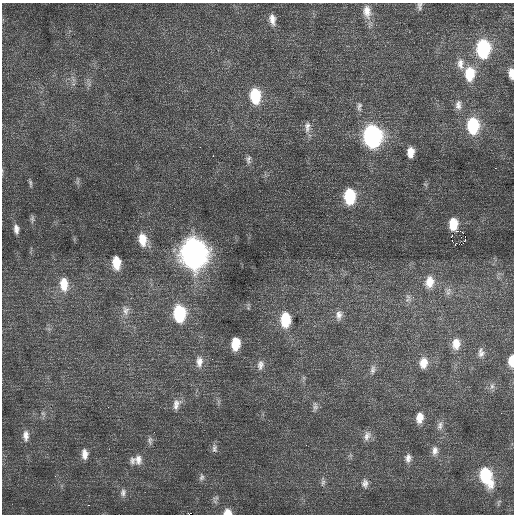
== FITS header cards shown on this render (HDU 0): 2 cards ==
NAXIS1  =                  512 / Axis length
NAXIS2  =                  512 / Axis length

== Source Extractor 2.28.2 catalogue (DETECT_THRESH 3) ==
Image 512 x 512 px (HDU 0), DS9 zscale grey, 1 PNG px = 1 image px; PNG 516 x 516 px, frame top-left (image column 1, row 512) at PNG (2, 3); no overlay
Background 0.717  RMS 0.74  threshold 2.23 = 3 sigma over >= 5 px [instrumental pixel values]
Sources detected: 71; all 71 listed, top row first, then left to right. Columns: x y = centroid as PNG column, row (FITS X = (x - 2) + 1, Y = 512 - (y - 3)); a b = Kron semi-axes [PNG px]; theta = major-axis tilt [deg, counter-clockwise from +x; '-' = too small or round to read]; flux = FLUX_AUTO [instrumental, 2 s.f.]
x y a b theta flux
420 6 10 5 89 140
367 11 18 11 -82 580
272 19 14 7 -80 360
483 48 14 10 88 4100
460 64 15 9 -85 380
511 73 10 5 -85 330
470 74 16 10 88 1300
255 96 14 10 -86 1900
458 105 13 8 -89 280
359 106 13 7 86 190
473 126 14 10 90 2900
307 127 15 8 88 320
372 136 14 11 -87 12000
200 147 2 2 - 19
411 152 10 6 88 550
213 156 2 2 - 130
248 159 11 7 86 180
495 168 2 2 - 78
77 182 7 4 71 95
30 183 11 4 -82 110
425 184 6 4 -19 66
350 196 13 9 -90 2700
32 219 11 4 89 120
453 224 11 8 -75 1100
16 229 11 6 -85 260
457 231 4 2 - 300
451 237 3 2 - 140
142 239 14 9 -82 870
452 241 2 2 - 50
455 244 3 2 - 74
194 253 16 12 -85 44000
116 263 11 7 -86 870
429 282 14 10 82 650
64 284 16 10 -86 830
448 293 8 6 -55 160
407 300 9 5 20 160
126 310 15 9 -86 360
179 313 15 11 -89 2900
339 315 13 9 83 320
285 320 14 9 88 1700
236 344 11 7 84 1100
456 344 13 9 85 580
481 353 12 8 89 250
511 361 11 6 88 580
199 362 16 9 88 450
423 363 12 9 82 600
260 365 13 8 82 280
373 369 13 7 79 230
492 386 9 6 81 190
176 404 16 10 67 390
315 406 13 6 88 200
43 413 6 5 - 99
501 413 2 2 - 66
419 418 13 8 83 540
440 425 13 8 71 270
26 436 14 7 -90 330
367 436 14 9 71 300
150 440 11 7 -88 180
214 448 11 7 -87 180
435 451 13 8 81 330
85 454 12 7 -88 370
408 458 11 8 85 270
138 459 14 10 86 400
133 460 11 8 -88 230
486 476 18 10 -69 2900
201 477 11 7 80 170
323 482 13 5 86 150
365 483 12 8 88 250
123 493 11 7 84 230
216 498 11 6 25 150
227 512 8 6 -4 500
At the frame edge (FLAGS 8, measured only in part): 4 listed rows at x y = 420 6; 511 73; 511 361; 227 512